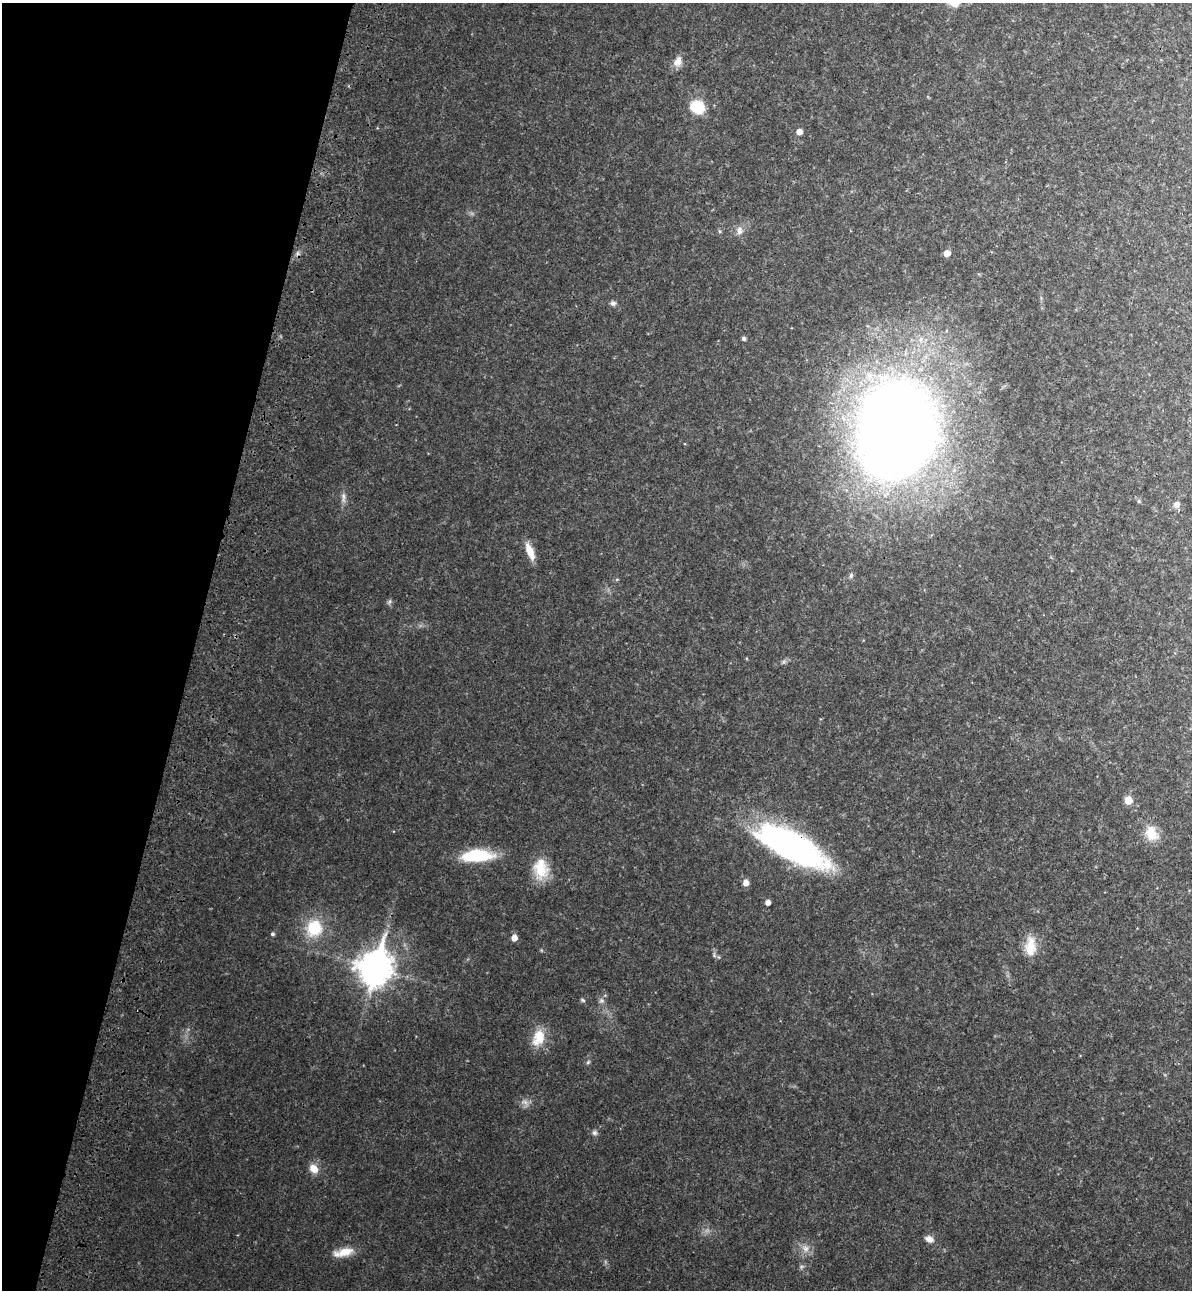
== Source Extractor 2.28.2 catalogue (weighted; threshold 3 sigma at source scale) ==
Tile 9 of 4 x 4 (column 1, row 3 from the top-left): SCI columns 243-1432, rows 1334-2621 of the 5367 x 5240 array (HDU 1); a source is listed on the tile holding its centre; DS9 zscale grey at full resolution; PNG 1194 x 1292 px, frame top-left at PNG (2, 3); no overlay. Shown black and unused: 16% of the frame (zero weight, under 3 of 4 exposures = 6% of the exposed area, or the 3 px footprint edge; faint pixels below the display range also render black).
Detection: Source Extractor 2.28.2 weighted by HDU 2 'WHT'; one run over the whole footprint, this tile lists its part. Background 0.0282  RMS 0.004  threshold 0.0179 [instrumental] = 3 sigma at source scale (4.5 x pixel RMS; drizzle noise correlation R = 1.50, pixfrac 1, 0.05/0.05 arcsec/px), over >= 5 px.
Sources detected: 38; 1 inside a brighter listed object's ellipse — not listed separately; the other 37 listed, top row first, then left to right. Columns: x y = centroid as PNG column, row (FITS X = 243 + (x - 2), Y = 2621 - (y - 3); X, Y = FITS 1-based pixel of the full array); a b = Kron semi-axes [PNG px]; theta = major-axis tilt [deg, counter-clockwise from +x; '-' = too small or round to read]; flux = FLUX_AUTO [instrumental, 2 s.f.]
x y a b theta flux
678 62 14 10 67 3.1
697 107 14 12 -21 12
799 132 6 6 - 2.1
719 231 5 5 - 0.6
739 231 12 8 83 2.2
947 253 5 5 - 3.1
613 303 7 6 - 1.3
744 339 5 4 - 0.91
897 431 62 47 81 840
343 498 17 6 -87 2.1
1138 501 6 4 -90 0.52
1176 504 8 7 - 2
530 551 21 7 -69 5.2
851 575 8 5 64 0.79
389 602 8 4 59 0.78
1128 800 6 6 - 5.4
1151 834 17 13 -71 7.5
791 846 78 27 -28 110
477 856 36 13 3 19
541 870 22 22 - 10
746 883 7 6 - 2.5
768 902 5 5 - 1.9
314 928 16 15 - 15
272 934 5 4 - 0.77
514 938 6 5 - 2.9
1030 947 25 13 89 7.7
375 968 13 10 71 670
582 1000 7 4 -28 0.57
601 1001 8 6 -26 1.1
538 1038 24 15 69 8
588 1062 7 4 45 0.62
524 1102 12 6 -16 1.8
594 1133 7 7 - 1.1
313 1169 11 9 -47 4.2
929 1239 11 8 -23 2.3
806 1248 10 9 - 2.5
345 1252 23 10 14 5.9
Overlapping masked pixels (flux is a lower limit): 1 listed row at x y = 791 846